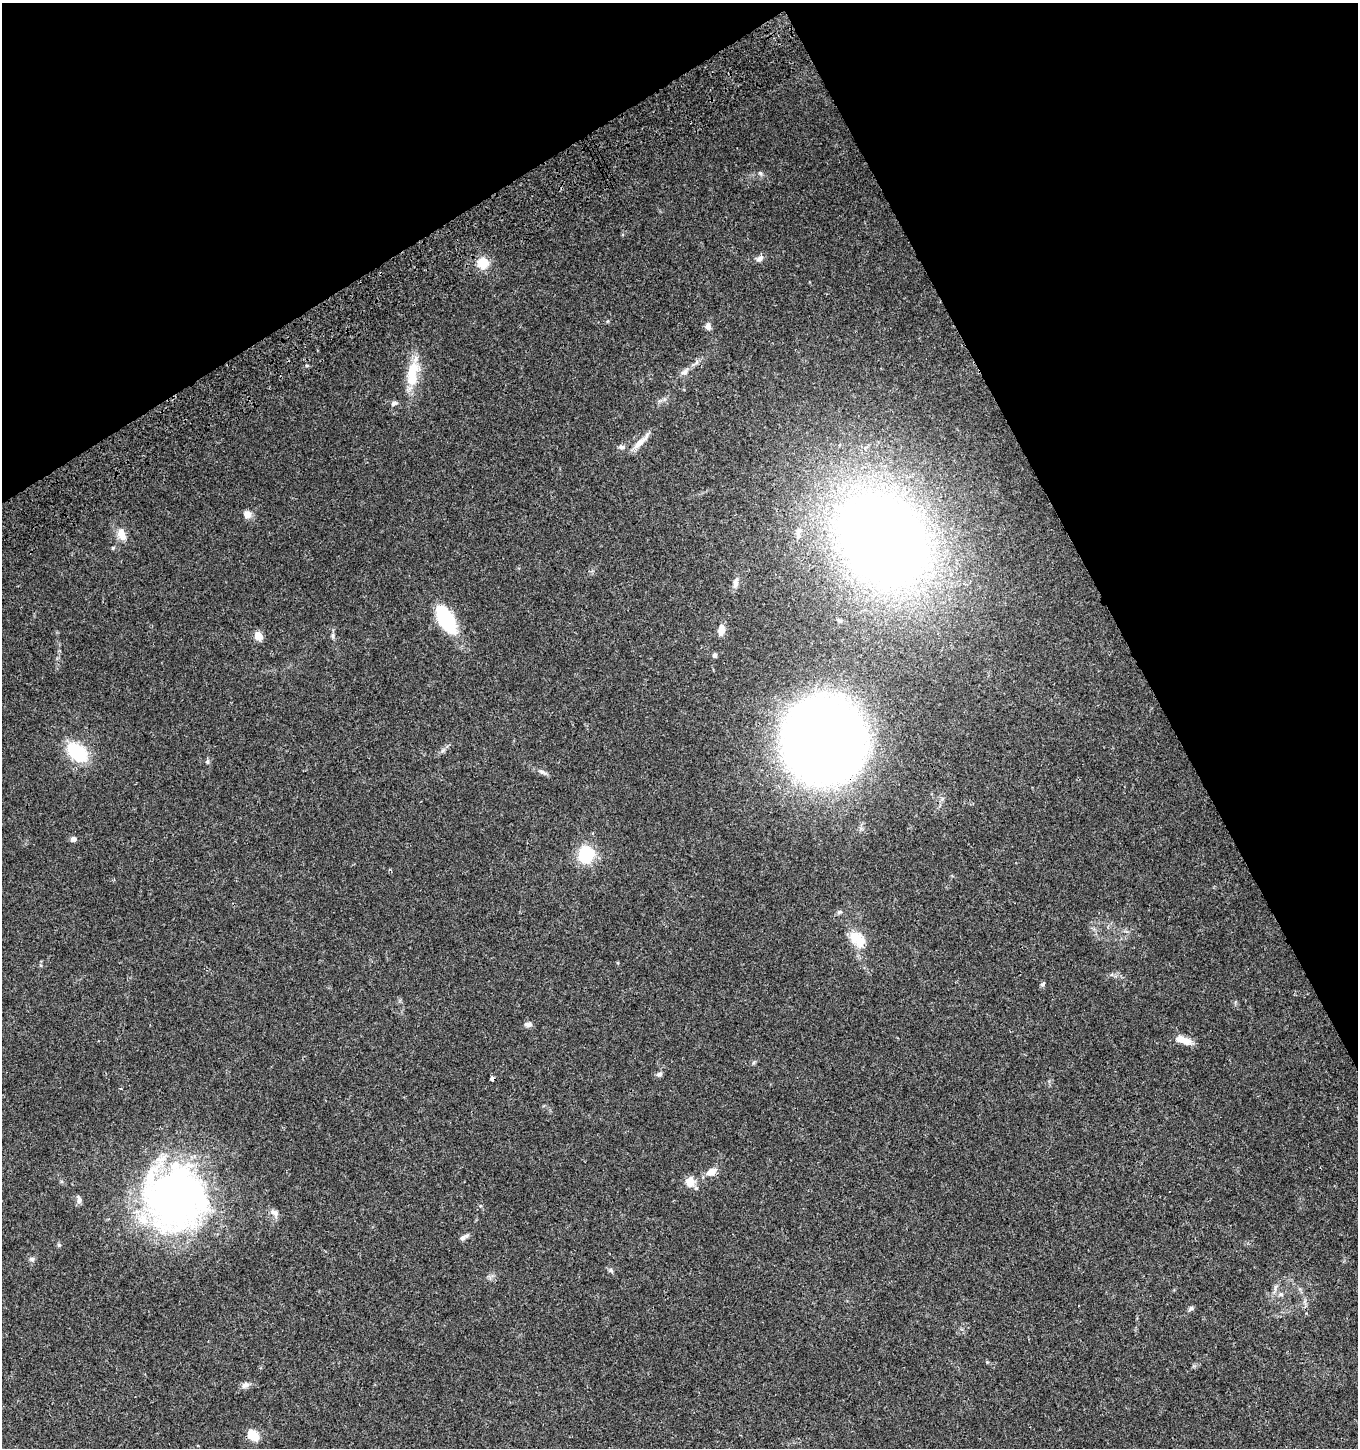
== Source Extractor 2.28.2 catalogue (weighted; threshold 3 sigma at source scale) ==
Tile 3 of 4 x 4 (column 3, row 1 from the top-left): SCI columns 2888-4243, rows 4451-5896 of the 5835 x 6003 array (HDU 1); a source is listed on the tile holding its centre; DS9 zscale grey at full resolution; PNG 1360 x 1450 px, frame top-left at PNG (2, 3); no overlay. Shown black and unused: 26% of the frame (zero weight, under 3 of 4 exposures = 6% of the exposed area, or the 3 px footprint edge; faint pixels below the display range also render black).
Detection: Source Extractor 2.28.2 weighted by HDU 2 'WHT'; one run over the whole footprint, this tile lists its part. Background 0.0364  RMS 0.0035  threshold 0.0156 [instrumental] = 3 sigma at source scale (4.5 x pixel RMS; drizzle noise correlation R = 1.50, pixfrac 1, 0.0396/0.0396 arcsec/px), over >= 5 px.
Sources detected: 48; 3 inside a brighter listed object's ellipse — not listed separately; the other 45 listed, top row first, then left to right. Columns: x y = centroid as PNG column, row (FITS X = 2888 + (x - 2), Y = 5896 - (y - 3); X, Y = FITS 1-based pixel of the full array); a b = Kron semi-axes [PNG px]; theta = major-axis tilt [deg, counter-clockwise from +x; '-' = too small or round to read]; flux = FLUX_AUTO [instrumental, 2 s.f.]
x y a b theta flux
760 173 7 5 -62 0.72
760 259 10 7 34 1.5
483 263 14 13 - 5.6
708 326 8 7 - 1.6
684 372 9 8 - 1.6
413 373 34 14 76 11
394 403 10 6 12 0.89
639 443 28 7 42 3.4
622 447 10 6 -13 1.1
247 515 8 8 - 2.7
121 534 14 9 -72 3.9
798 534 16 6 85 1.8
883 539 77 60 -51 500
113 548 5 4 - 0.43
735 583 14 6 79 1.8
446 619 31 14 -60 25
721 630 12 7 82 2.8
333 635 9 4 -90 0.79
258 636 5 5 - 12
715 655 5 4 - 0.96
824 739 57 54 82 430
77 752 23 14 -39 19
207 761 7 5 89 0.67
542 772 14 5 -22 1.2
73 839 7 6 - 1.3
586 855 16 14 80 16
858 940 26 16 -46 7.6
1043 984 7 4 28 0.54
528 1024 11 6 3 1.2
1183 1040 19 7 -21 4.8
659 1074 7 6 - 1
492 1079 4 3 - 2.6
711 1172 16 9 28 3
690 1182 11 10 - 4.1
175 1198 73 67 -59 150
79 1199 11 5 -77 1.1
275 1213 14 8 -46 1.8
463 1237 12 5 33 1.3
59 1245 5 5 - 0.53
32 1259 7 6 - 0.8
611 1270 8 5 -55 0.75
1280 1294 8 6 1 1.1
1191 1308 8 5 51 0.76
245 1385 11 7 26 1.6
253 1435 11 9 -34 6.2
Overlapping masked pixels (flux is a lower limit): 2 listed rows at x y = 824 739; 492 1079